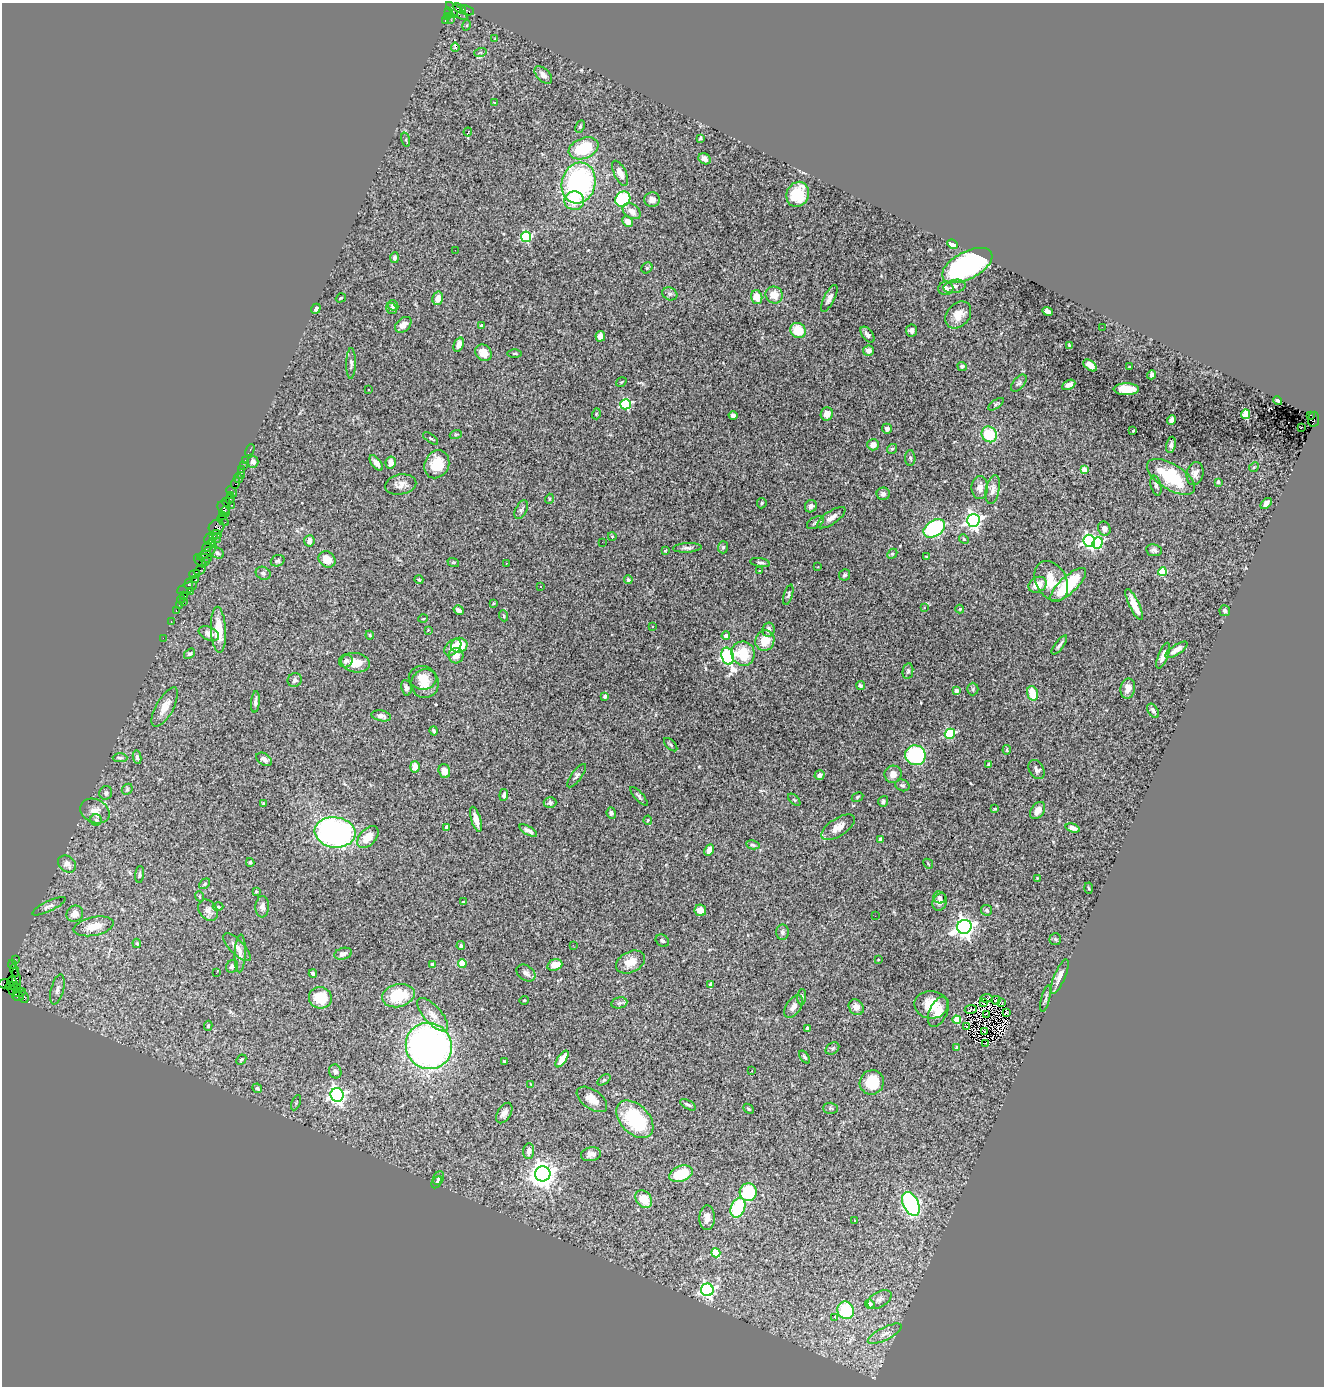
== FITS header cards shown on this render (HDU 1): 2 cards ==
NAXIS1  =                 1322
NAXIS2  =                 1384

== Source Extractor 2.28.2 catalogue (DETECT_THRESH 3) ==
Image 1322 x 1384 px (HDU 1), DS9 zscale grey, 1 PNG px = 1 image px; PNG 1326 x 1388 px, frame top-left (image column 1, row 1384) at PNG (2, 3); each listed source drawn as its Kron ellipse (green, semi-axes under 4 px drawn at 4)
Background 6.01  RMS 0.079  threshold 0.237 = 3 sigma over >= 5 px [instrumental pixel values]
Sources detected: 389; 4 with non-positive FLUX_AUTO (blend fragments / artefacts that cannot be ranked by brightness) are neither listed nor drawn; the other 385 listed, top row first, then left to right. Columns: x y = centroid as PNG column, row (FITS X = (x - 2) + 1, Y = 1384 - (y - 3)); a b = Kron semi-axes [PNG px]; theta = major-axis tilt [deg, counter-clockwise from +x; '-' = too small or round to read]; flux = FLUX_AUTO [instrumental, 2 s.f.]
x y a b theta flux
459 8 7 3 -31 750
467 10 7 4 -22 820
449 11 3 3 - 110
457 11 13 5 -39 2500
453 14 3 2 - 340
448 17 3 2 - 150
445 20 3 2 - 2300
451 20 2 2 - 87
467 25 5 3 - 5.2
495 39 3 3 - 10
455 47 5 3 - 12
480 53 6 4 19 6.2
543 75 11 6 -44 27
495 103 3 3 - 13
580 126 6 4 64 7.5
468 132 4 3 - 11
700 138 4 3 - 5.7
406 140 7 4 -74 8.5
584 148 15 10 21 230
705 159 6 5 - 28
620 173 13 6 -64 37
579 183 21 17 75 910
798 194 13 11 66 150
623 199 8 7 - 360
652 200 8 7 - 30
574 201 10 9 - 100
632 211 10 7 -34 36
628 222 6 5 - 34
526 237 5 5 - 430
952 244 5 4 - 54
455 250 2 2 - 7.5
395 258 5 4 - 15
967 265 27 13 28 1000
647 268 6 5 - 8
955 286 11 6 12 23
946 288 7 6 - 24
670 294 8 6 -25 13
774 295 9 8 - 71
757 297 7 5 -74 70
341 298 5 3 - 5.3
438 298 7 5 76 37
829 298 15 5 63 24
393 305 6 5 - 15
392 308 6 5 - 13
316 309 5 4 - 14
1047 311 6 4 -23 21
958 315 15 11 48 65
403 325 9 6 41 36
481 326 4 3 - 17
1102 327 2 2 - 20
798 330 8 7 - 130
912 330 6 5 - 21
867 335 9 5 -50 20
600 336 5 4 - 22
459 345 7 4 70 31
1070 346 4 2 - 5.8
869 351 6 5 - 32
483 353 9 7 -45 65
515 354 7 3 0 7
351 363 15 5 89 17
1090 365 8 4 -38 39
962 366 5 4 - 12
1129 367 3 2 - 4.5
1151 375 4 4 - 25
621 382 5 3 - 5.3
1019 383 10 5 50 14
1069 385 7 4 27 20
1126 389 13 6 0 120
369 390 3 3 - 15
1278 401 5 3 - 8.1
626 404 5 5 - 520
996 404 9 3 35 7.9
596 414 5 3 - 4.7
827 414 6 6 - 40
1246 414 5 4 - 200
733 415 4 4 - 18
1310 415 3 2 - 710
1314 419 7 5 83 2000
1171 420 5 4 - 24
1301 427 3 2 - 17
887 429 5 5 - 17
1133 431 3 2 - 5
456 434 6 4 19 7.4
989 434 8 7 - 190
431 438 9 3 -35 7.2
873 445 6 5 - 36
1171 445 8 5 78 15
892 449 5 4 - 7.6
250 450 6 3 62 160
910 458 8 5 -88 13
245 460 2 2 - 140
253 462 6 5 - 25
391 462 6 5 - 38
376 463 9 4 -51 31
437 464 14 12 64 130
243 465 2 2 - 65
1254 467 5 4 - 6.2
241 469 3 3 - 390
1084 470 4 4 - 78
1195 473 12 8 76 28
241 475 2 2 - 71
1171 477 27 12 -32 310
239 478 5 2 - 130
1218 482 4 3 - 14
235 483 6 2 72 310
401 484 16 10 11 40
1156 485 10 5 -75 12
980 488 11 8 89 35
993 490 15 6 79 29
232 492 6 3 -45 650
883 494 6 6 - 19
230 495 3 2 - 390
230 499 5 3 - 660
549 499 5 3 - 4.7
226 502 4 3 - 450
762 503 5 4 - 6.6
1266 504 7 4 44 21
232 505 3 3 - 720
811 506 6 5 - 21
224 507 7 6 - 690
521 510 10 5 64 14
225 512 5 2 - 580
222 515 3 2 - 700
831 518 16 6 34 35
973 520 6 6 - 1800
223 521 6 2 -33 220
815 523 9 5 28 14
217 527 8 7 - 2000
934 528 12 8 34 570
1104 529 7 6 - 26
216 534 5 3 - 640
612 536 4 3 - 3.9
213 537 3 3 - 960
216 538 5 3 - 1100
209 539 6 3 72 1400
964 539 5 4 - 7.5
309 541 5 5 - 22
1089 541 6 5 - 1200
602 542 2 2 - 21
212 543 3 2 - 390
1098 543 6 5 - 460
207 547 6 4 56 1200
723 547 6 5 - 9
687 548 14 4 3 18
1154 550 8 6 -9 15
665 551 3 3 - 6.9
207 552 12 3 36 1100
217 553 7 5 -28 12
892 554 6 4 45 6.8
926 557 3 2 - 4
205 558 6 2 -8 1100
327 559 9 7 -40 74
200 561 7 3 -53 310
205 561 2 2 - 1300
278 561 7 5 20 11
453 562 6 3 -18 4.9
506 563 3 2 - 4.9
760 563 10 4 -9 14
818 567 3 2 - 3.7
200 570 6 2 32 820
759 570 3 2 - 4.5
1162 572 4 4 - 250
263 573 8 6 -27 14
195 574 5 4 - 1000
845 575 6 5 - 11
628 579 4 4 - 12
196 580 3 3 - 600
419 580 4 3 - 5.4
1051 581 21 15 -61 110
189 584 5 3 - 600
1038 585 9 7 28 64
1068 585 23 8 43 260
540 586 3 3 - 12
187 588 10 5 23 810
190 591 4 2 - 110
788 595 10 4 73 9.5
183 596 3 2 - 310
181 599 4 3 - 270
184 602 4 2 - 230
493 603 3 2 - 6
1134 604 17 5 -65 67
179 605 2 2 - 110
924 608 3 3 - 15
960 609 4 4 - 4.8
459 610 5 3 - 15
176 611 3 2 - 290
1225 611 5 5 - 15
504 616 5 3 - 5.2
423 619 5 3 - 4.1
171 622 3 2 - 190
653 627 3 3 - 4.6
218 630 23 7 -87 130
428 630 3 3 - 28
768 630 7 6 - 27
209 633 11 6 -24 29
370 635 4 3 - 6.3
726 636 4 4 - 28
163 638 2 2 - 130
765 641 10 9 - 93
459 645 8 7 - 120
1059 645 11 3 53 15
453 647 10 6 44 36
1176 650 13 5 34 36
190 654 6 4 36 8.6
743 654 12 11 - 160
456 656 7 7 - 34
728 656 9 6 -73 1300
1163 656 14 5 69 36
346 661 7 6 - 14
355 663 14 9 -9 78
908 671 8 5 79 11
423 678 14 11 -9 72
295 680 7 6 - 14
425 684 14 14 - 72
860 685 5 4 - 9.5
406 688 8 5 -79 16
973 689 6 5 - 9.7
1128 689 10 7 79 41
956 690 4 3 - 28
1033 693 7 5 -71 110
605 696 4 4 - 18
255 702 11 4 86 14
165 707 22 8 61 66
1153 711 8 5 -56 14
381 716 10 5 -11 19
434 731 4 3 - 9.8
950 734 5 5 - 450
671 745 8 4 -45 8.7
1007 750 5 3 - 5.4
915 755 10 10 - 470
137 757 7 4 -81 12
120 758 7 4 0 11
264 759 8 5 -31 21
989 765 4 3 - 7.4
415 767 5 5 - 65
1037 770 10 7 -60 22
444 771 7 5 -72 41
893 774 9 8 - 38
819 775 5 4 - 25
577 776 14 5 53 16
902 785 7 5 -22 12
127 789 6 5 - 7.4
106 793 7 6 - 14
504 795 6 4 85 13
639 796 12 3 -47 11
857 797 6 4 29 7.3
794 800 7 3 -45 6.2
883 801 5 5 - 11
264 803 3 2 - 5.6
550 803 6 5 - 12
995 809 3 2 - 5.7
95 811 15 11 -26 55
1038 811 9 6 55 38
611 813 6 4 -82 11
476 819 13 4 -73 49
96 820 5 5 - 11
648 820 4 4 - 5.7
447 827 4 3 - 24
838 827 19 8 33 54
1073 828 7 4 -16 21
528 831 10 4 -29 20
335 832 20 15 -7 1400
368 837 13 8 47 83
880 839 4 3 - 12
753 845 7 4 -11 8.1
709 850 6 4 62 33
250 862 4 3 - 7.3
67 864 10 7 -40 27
928 864 5 2 - 4.3
140 875 8 4 85 9.2
1037 878 3 2 - 4.8
205 884 6 4 41 8.2
1089 888 5 3 - 5.3
256 891 3 3 - 4.2
199 896 5 3 - 5.3
939 897 6 6 - 13
463 902 3 3 - 3.9
940 902 9 7 65 25
49 906 18 5 25 22
218 907 5 3 - 5.5
262 907 11 7 86 22
208 910 11 9 -53 26
700 910 6 5 - 40
987 910 6 5 - 8.2
75 914 8 8 - 44
875 916 2 2 - 22
94 926 20 9 11 86
964 927 7 7 - 3100
782 932 7 6 - 14
1055 939 6 6 - 8.7
662 941 7 5 -33 11
137 943 5 4 - 7.4
573 945 2 2 - 68
461 946 4 4 - 10
237 947 18 7 -46 35
240 953 19 5 88 29
343 954 9 5 15 17
15 959 3 2 - 150
878 960 3 2 - 3.8
630 962 15 10 28 68
12 964 4 3 - 550
432 964 4 3 - 28
462 964 4 4 - 150
555 965 8 5 18 65
232 966 6 5 - 17
15 971 6 2 -72 300
216 973 2 2 - 9
313 973 4 3 - 10
526 973 10 7 -35 21
1060 977 18 5 67 39
16 980 11 4 -79 1800
12 982 5 3 - 360
5 984 6 4 2 350
711 984 4 3 - 30
11 986 6 3 5 510
16 987 5 3 - 1000
57 989 15 6 76 26
13 991 4 3 - 280
19 993 7 3 17 940
398 996 16 11 14 210
18 997 6 4 -1 510
24 997 6 4 -68 930
802 997 8 4 86 9.1
320 998 11 10 - 130
987 998 6 2 8 1.8
1045 999 14 3 76 13
524 1000 4 4 - 5.4
996 1000 4 3 - 7.8
619 1003 8 5 11 13
984 1003 3 2 - 5.2
1001 1003 4 2 - 3
931 1005 17 14 -3 110
794 1007 12 7 57 30
856 1007 8 7 - 37
971 1009 6 4 8 8.8
938 1012 16 9 64 56
1006 1012 2 2 - 2.8
987 1014 3 2 - 6.9
433 1015 21 8 -48 59
957 1020 4 4 - 170
208 1026 5 4 - 8.8
966 1026 2 2 - 6
807 1028 3 3 - 20
985 1032 3 2 - 5.4
985 1043 3 2 - 5.3
429 1046 23 22 - 2400
832 1048 7 5 33 11
957 1048 4 3 - 28
805 1057 7 3 -52 8.2
562 1059 9 4 56 62
241 1060 5 4 - 9.5
504 1062 4 3 - 5.9
335 1071 7 6 - 19
752 1071 3 2 - 6.7
604 1080 7 4 36 8.7
872 1082 12 12 - 170
531 1084 4 3 - 5.7
257 1088 5 4 - 9.5
337 1095 7 6 - 1900
592 1099 17 9 -35 55
296 1103 8 3 65 7.9
688 1105 9 4 -29 10
830 1108 7 5 -2 8.4
748 1109 6 4 -41 7.2
504 1113 11 6 58 25
635 1119 22 14 -46 360
529 1151 8 5 86 23
591 1154 10 7 11 27
543 1174 8 7 - 5500
681 1174 12 7 22 180
439 1178 7 5 63 9.8
437 1182 6 4 57 8.4
748 1192 9 8 - 280
644 1199 9 7 -50 89
911 1204 13 7 -64 1100
738 1208 10 7 69 290
707 1218 12 7 88 37
855 1220 3 3 - 16
716 1253 5 4 - 230
707 1290 6 6 - 1100
879 1299 13 7 30 26
870 1304 5 4 - 40
846 1310 9 8 - 280
835 1317 3 3 - 55
885 1334 19 6 27 36
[4 non-positive-flux detections neither listed nor drawn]